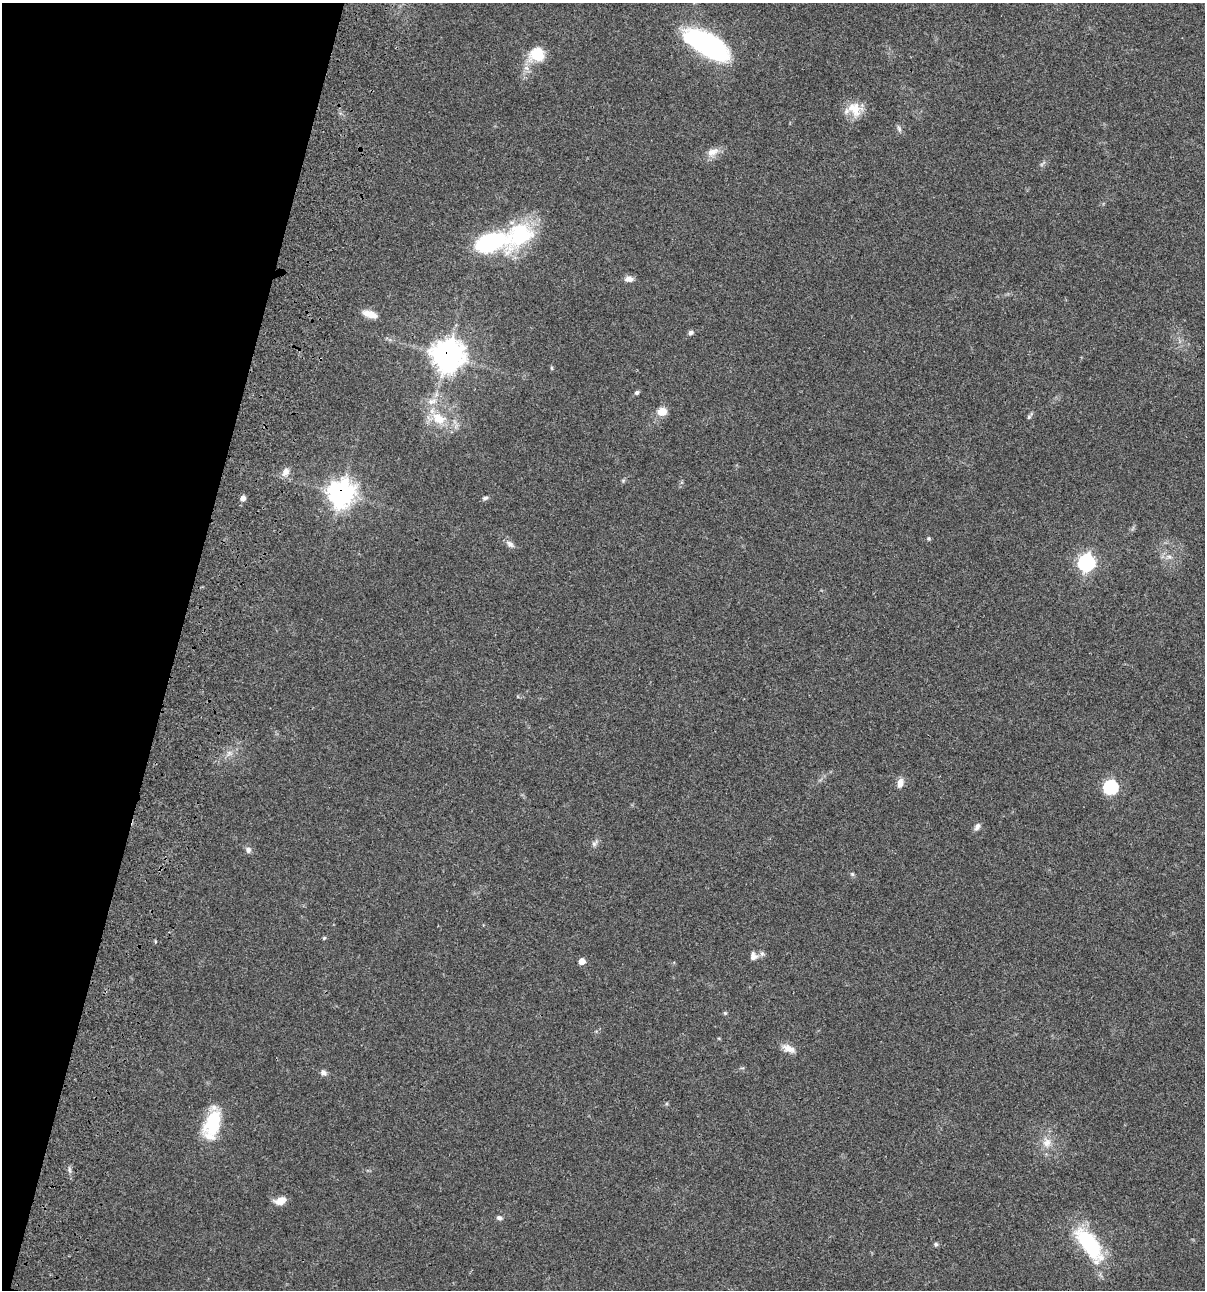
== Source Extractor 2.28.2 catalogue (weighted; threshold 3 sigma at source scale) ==
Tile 9 of 4 x 4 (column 1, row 3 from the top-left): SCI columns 234-1436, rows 1408-2695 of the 5404 x 5390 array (HDU 1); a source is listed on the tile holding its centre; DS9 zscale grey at full resolution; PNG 1207 x 1292 px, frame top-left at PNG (2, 3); no overlay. Shown black and unused: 15% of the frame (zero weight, under 3 of 4 exposures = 9% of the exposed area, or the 3 px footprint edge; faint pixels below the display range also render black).
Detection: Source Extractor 2.28.2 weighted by HDU 2 'WHT'; one run over the whole footprint, this tile lists its part. Background 0.0467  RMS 0.0053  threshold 0.0237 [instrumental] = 3 sigma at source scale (4.5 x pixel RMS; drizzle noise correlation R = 1.50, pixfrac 1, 0.05/0.05 arcsec/px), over >= 5 px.
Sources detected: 43; all 43 listed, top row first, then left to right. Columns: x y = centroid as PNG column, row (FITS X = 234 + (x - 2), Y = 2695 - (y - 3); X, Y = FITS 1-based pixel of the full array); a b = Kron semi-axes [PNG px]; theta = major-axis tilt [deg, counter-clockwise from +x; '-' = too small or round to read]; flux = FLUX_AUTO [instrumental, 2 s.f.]
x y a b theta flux
707 45 47 18 -30 90
537 54 19 17 23 12
855 109 21 17 -44 8.6
899 129 10 4 -64 1.1
712 152 17 9 24 4.5
520 235 37 25 43 40
490 242 21 12 17 76
629 279 11 7 -4 2.5
370 314 19 8 -17 4.8
691 332 7 5 44 1.2
447 356 11 11 - 600
637 392 6 5 - 0.96
432 401 13 6 17 3
662 411 10 9 - 5.4
1029 417 6 5 - 0.8
438 418 20 13 -29 11
285 472 11 8 56 3
341 494 10 9 - 380
243 498 6 6 - 1.9
485 498 8 5 15 1
929 538 5 3 - 0.57
510 544 12 7 -41 2
1169 557 7 4 -1 1.2
1086 563 8 7 - 120
229 753 7 4 72 1.3
900 783 11 6 81 3.2
1110 787 7 7 - 57
977 827 10 6 59 1.8
594 844 6 6 - 1.2
248 850 8 7 - 1.6
852 874 6 4 -45 0.72
324 938 6 3 45 0.57
752 957 13 8 2 2.7
582 961 6 5 - 3.8
725 1013 5 4 - 0.59
789 1048 20 8 -23 4.1
323 1073 8 6 -57 1.8
212 1124 35 17 73 22
1047 1143 13 11 55 4.9
280 1201 12 8 17 4.8
499 1218 7 6 - 1.2
936 1244 5 5 - 0.83
1089 1244 39 15 -54 43
Overlapping masked pixels (flux is a lower limit): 2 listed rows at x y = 447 356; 341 494